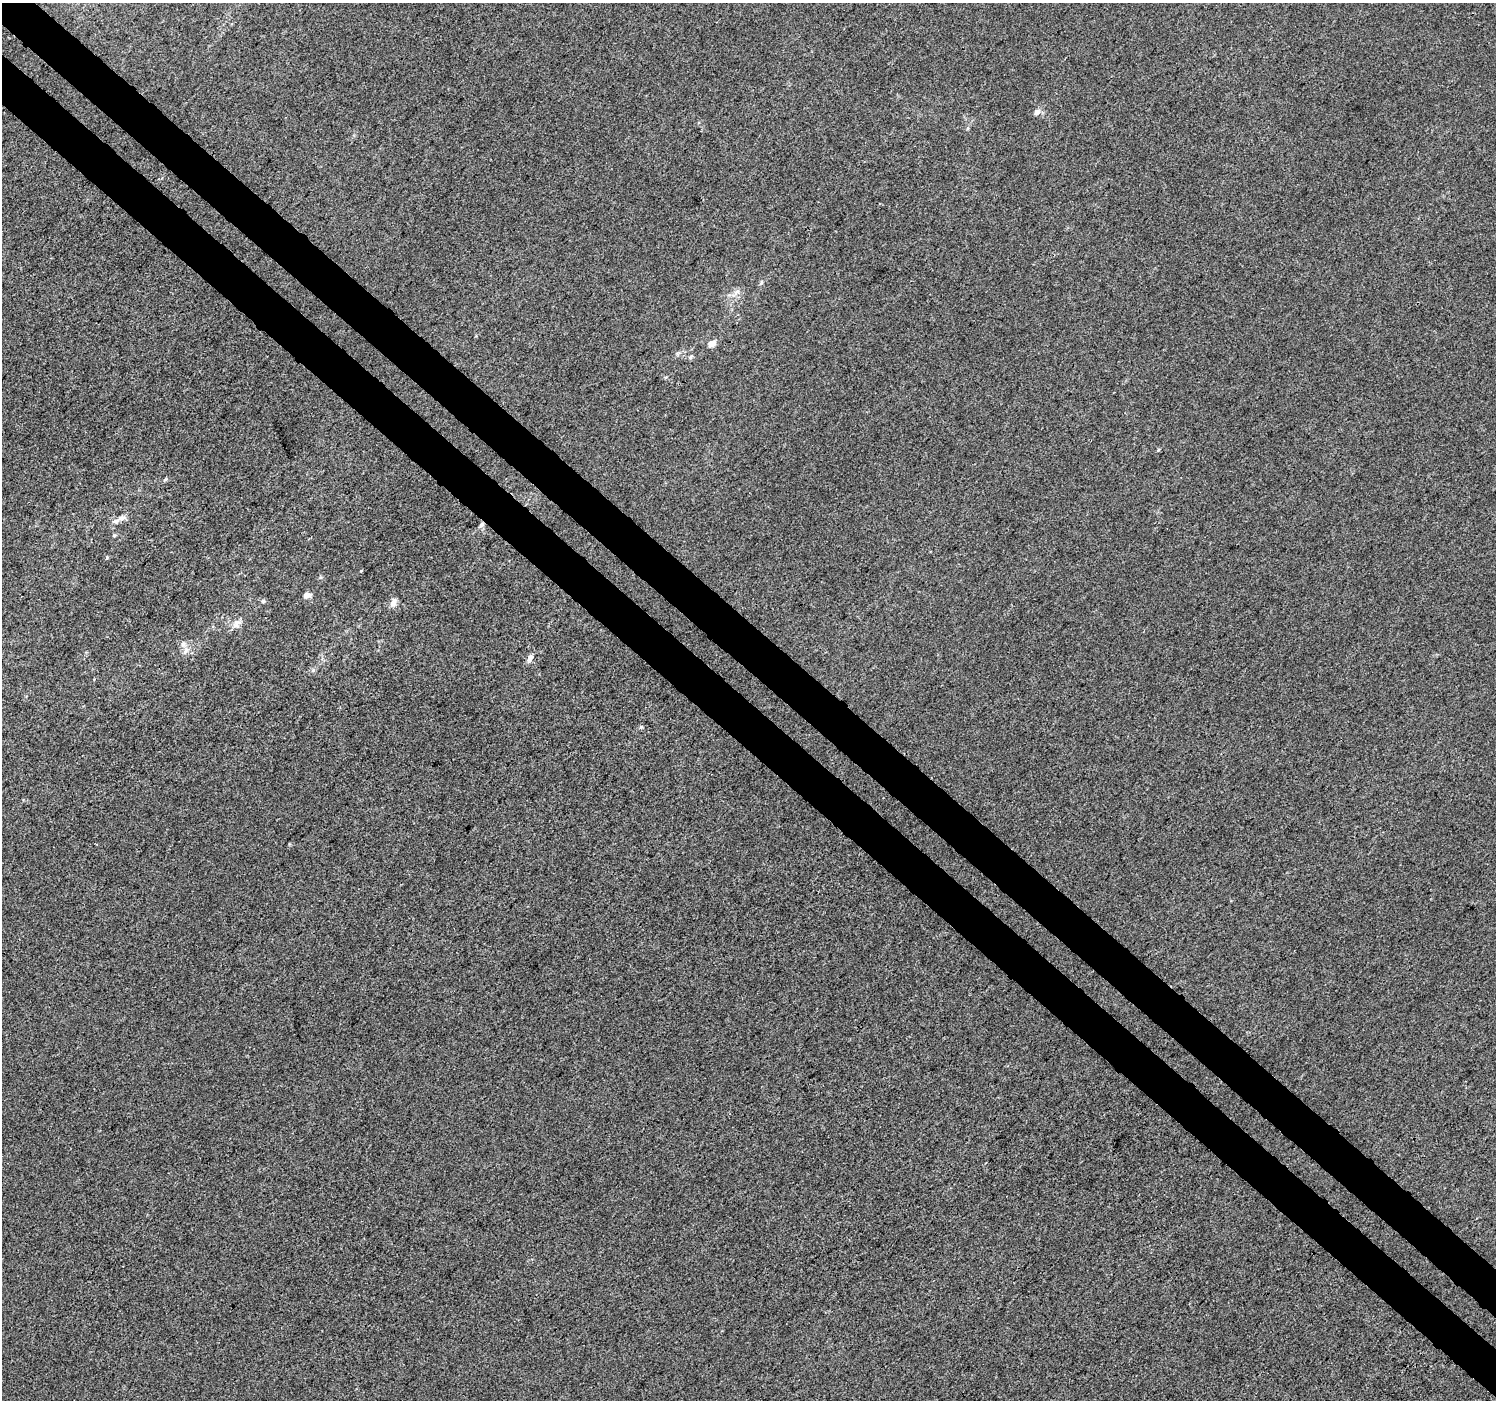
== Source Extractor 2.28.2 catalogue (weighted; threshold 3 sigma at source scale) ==
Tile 11 of 4 x 4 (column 3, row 3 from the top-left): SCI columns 3038-4531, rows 1671-3068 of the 6066 x 6071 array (HDU 1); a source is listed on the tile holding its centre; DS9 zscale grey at full resolution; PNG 1498 x 1402 px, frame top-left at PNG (2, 3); no overlay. Shown black and unused: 7% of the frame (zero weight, under 3 of 4 exposures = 5% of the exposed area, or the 3 px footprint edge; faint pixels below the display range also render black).
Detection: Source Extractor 2.28.2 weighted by HDU 2 'WHT'; one run over the whole footprint, this tile lists its part. Background -2.03e-04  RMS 0.0047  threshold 0.021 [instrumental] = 3 sigma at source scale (4.5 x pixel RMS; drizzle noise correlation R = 1.50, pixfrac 1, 0.0396/0.0396 arcsec/px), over >= 5 px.
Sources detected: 20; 1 inside a brighter listed object's ellipse — not listed separately; the other 19 listed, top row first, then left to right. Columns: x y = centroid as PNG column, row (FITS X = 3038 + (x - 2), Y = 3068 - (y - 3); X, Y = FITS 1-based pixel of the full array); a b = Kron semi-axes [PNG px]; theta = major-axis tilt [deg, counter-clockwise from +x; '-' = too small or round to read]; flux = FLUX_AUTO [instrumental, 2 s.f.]
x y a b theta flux
1037 112 9 7 32 2.1
761 282 7 4 72 0.79
737 292 8 6 21 1.7
712 344 9 7 31 2.8
691 357 7 5 42 0.93
1158 450 5 3 - 0.46
165 480 6 3 20 0.63
122 518 10 7 22 2
481 525 7 6 - 1.2
114 536 5 4 - 0.51
107 557 5 4 - 0.52
307 595 10 7 11 1.9
263 601 5 5 - 0.66
393 602 11 7 75 2.3
237 622 12 8 6 2.8
183 644 6 6 - 1.4
185 651 11 6 58 2
530 658 9 6 72 2.1
313 670 6 4 19 0.75
Overlapping masked pixels (flux is a lower limit): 1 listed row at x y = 481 525
Unlisted compact peaks at least as high as the median listed source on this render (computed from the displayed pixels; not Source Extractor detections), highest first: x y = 641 727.